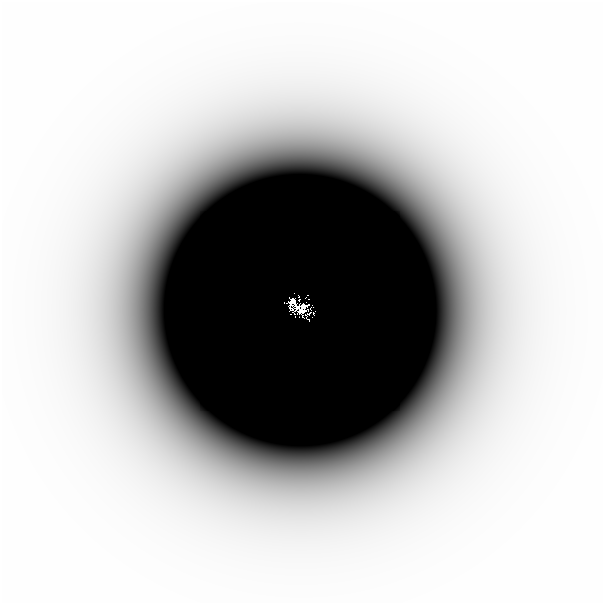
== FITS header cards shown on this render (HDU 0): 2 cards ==
NAXIS1  =                  601
NAXIS2  =                  601

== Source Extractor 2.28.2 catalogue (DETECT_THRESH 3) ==
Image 601 x 601 px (HDU 0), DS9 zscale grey, 1 PNG px = 1 image px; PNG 605 x 605 px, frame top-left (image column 1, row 601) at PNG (2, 2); no overlay
Background -3.26e-06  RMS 2.9e-06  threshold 8.77e-06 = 3 sigma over >= 5 px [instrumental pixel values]
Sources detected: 6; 2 with non-positive FLUX_AUTO (blend fragments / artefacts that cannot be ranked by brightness) are not listed; the other 4 listed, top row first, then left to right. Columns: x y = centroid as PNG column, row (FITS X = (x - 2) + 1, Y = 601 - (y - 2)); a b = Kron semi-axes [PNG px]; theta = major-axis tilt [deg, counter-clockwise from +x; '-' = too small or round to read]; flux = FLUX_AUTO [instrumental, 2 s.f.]
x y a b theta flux
363 153 24 21 -3 0.0098
292 301 9 5 73 0.23
296 306 7 4 -55 0.2
303 316 3 2 - 0.012
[2 non-positive-flux detections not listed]